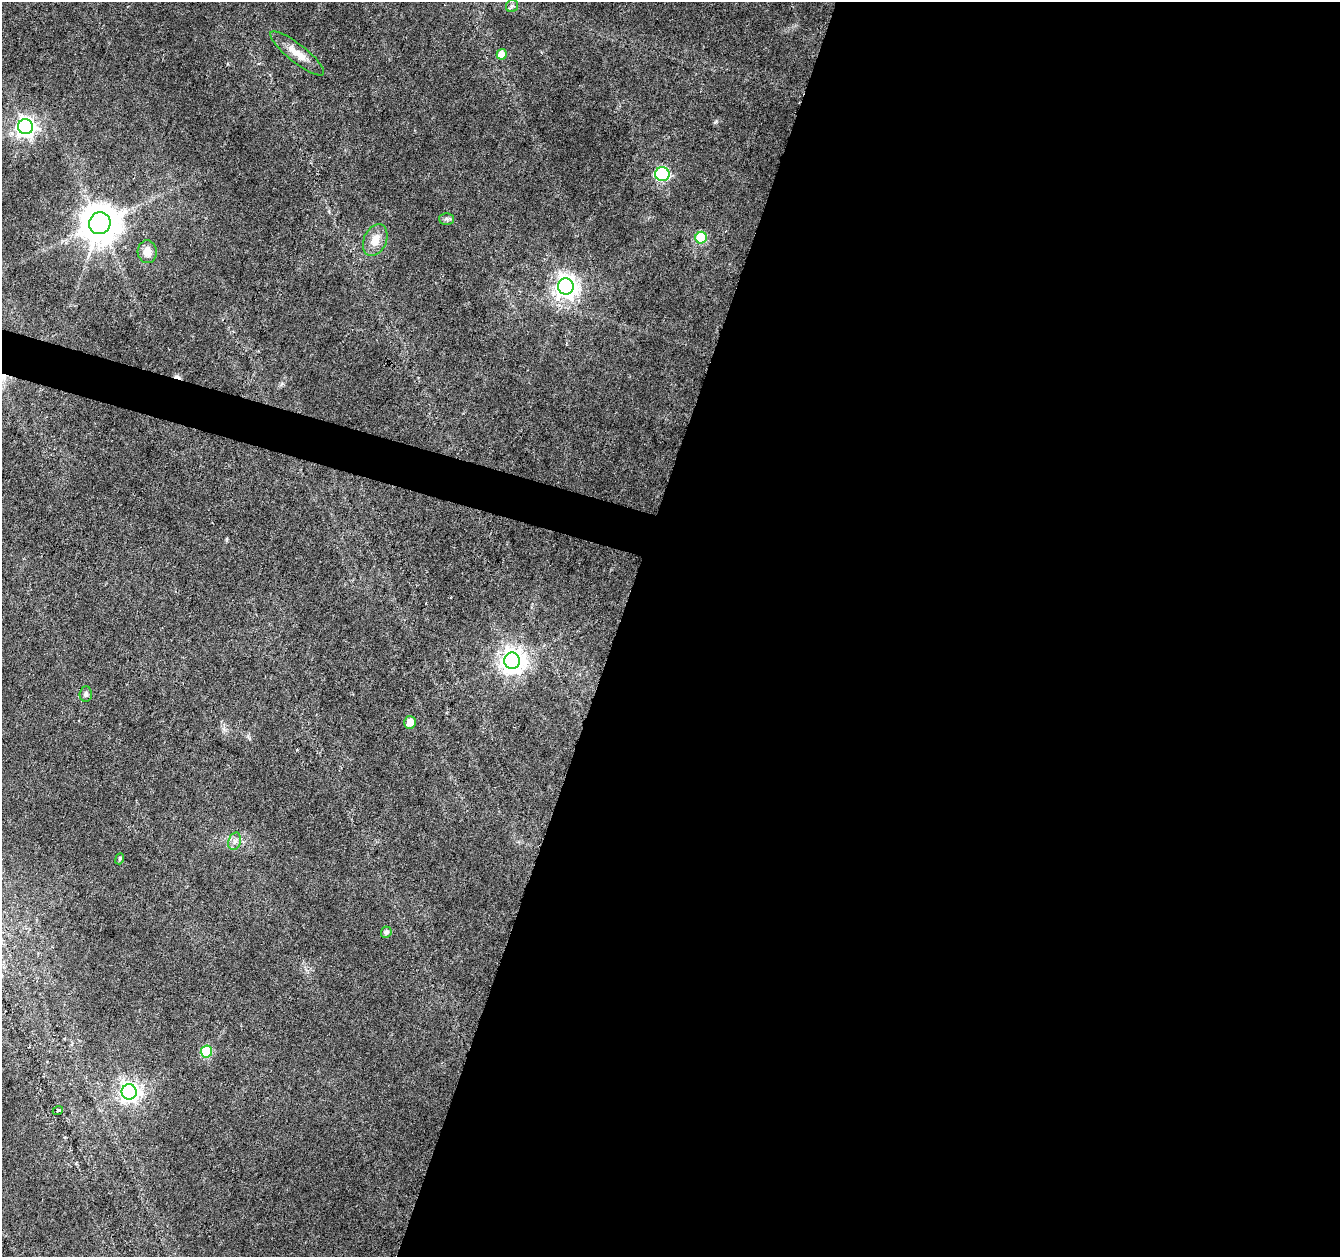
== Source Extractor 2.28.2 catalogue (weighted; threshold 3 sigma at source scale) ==
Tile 12 of 4 x 4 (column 4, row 3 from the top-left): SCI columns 4016-5353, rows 1474-2728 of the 5361 x 5519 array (HDU 1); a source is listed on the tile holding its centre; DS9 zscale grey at full resolution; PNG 1342 x 1259 px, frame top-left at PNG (2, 2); each listed source drawn as its Kron ellipse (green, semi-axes under 4 px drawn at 4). Shown black and unused: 56% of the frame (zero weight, under 3 of 6 exposures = <1% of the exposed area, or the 3 px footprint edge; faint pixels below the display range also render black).
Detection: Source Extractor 2.28.2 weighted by HDU 2 'WHT'; one run over the whole footprint, this tile lists its part. Background 0.0165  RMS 0.0018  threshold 0.00718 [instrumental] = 3 sigma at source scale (4.09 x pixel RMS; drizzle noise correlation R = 1.36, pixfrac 0.8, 0.0396/0.0396 arcsec/px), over >= 5 px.
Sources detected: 21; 1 cosmic-ray / hot-pixel residue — neither listed nor drawn; the other 20 listed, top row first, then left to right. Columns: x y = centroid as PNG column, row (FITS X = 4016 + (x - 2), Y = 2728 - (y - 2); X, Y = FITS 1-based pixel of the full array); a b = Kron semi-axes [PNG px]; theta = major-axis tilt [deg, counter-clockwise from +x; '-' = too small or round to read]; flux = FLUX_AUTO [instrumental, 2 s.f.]
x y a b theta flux
512 6 6 6 - 0.4
297 53 33 9 -38 2.4
502 54 5 5 - 2.4
25 127 7 7 - 110
662 174 7 7 - 22
446 219 7 6 - 0.4
100 223 11 10 - 610
701 238 6 5 - 14
375 240 17 11 67 2.2
147 252 11 9 -85 1.7
566 286 8 8 - 140
512 661 8 8 - 200
86 694 8 6 84 0.47
410 722 6 6 - 1.5
235 841 9 6 73 0.66
120 859 6 4 68 0.24
386 932 5 5 - 0.51
206 1052 6 6 - 11
129 1092 7 7 - 120
58 1111 5 3 - 0.32
Unlisted compact peaks at least as high as the median listed source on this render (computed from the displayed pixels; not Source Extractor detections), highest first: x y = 716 121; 226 539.